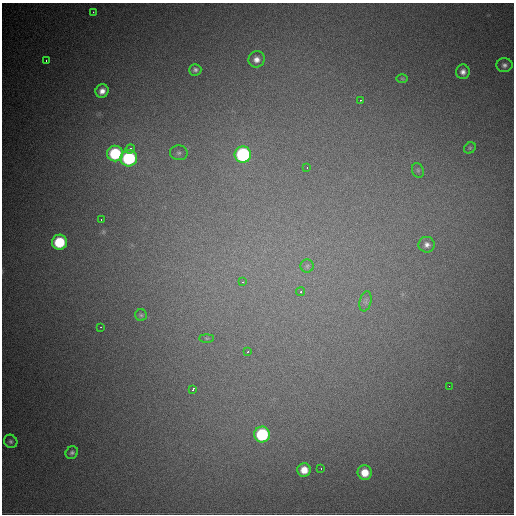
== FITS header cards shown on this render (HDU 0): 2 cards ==
NAXIS1  =                  512
NAXIS2  =                  512

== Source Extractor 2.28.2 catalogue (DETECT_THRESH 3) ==
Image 512 x 512 px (HDU 0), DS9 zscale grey, 1 PNG px = 1 image px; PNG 516 x 516 px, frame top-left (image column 1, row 512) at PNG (2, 3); each listed source drawn as its Kron ellipse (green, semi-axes under 4 px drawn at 4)
Background 1700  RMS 39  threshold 118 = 3 sigma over >= 5 px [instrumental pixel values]
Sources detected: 36; all 36 listed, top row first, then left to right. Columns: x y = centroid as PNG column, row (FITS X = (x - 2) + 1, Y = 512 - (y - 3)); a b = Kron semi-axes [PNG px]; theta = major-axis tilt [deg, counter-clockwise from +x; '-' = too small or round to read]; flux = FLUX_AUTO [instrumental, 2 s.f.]
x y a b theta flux
93 12 3 2 - 2800
256 59 8 8 - 17000
46 60 3 2 - 4000
504 65 8 7 - 9400
195 70 6 6 - 7800
463 72 7 6 - 13000
402 78 6 3 -1 2900
102 91 7 6 - 18000
361 100 3 2 - 3900
470 148 6 5 - 4400
130 149 5 3 - 15000
115 153 8 8 - 170000
179 153 9 7 -5 8700
243 154 8 8 - 330000
129 158 8 8 - 250000
307 168 3 3 - 2000
418 170 7 5 -69 6300
101 220 3 2 - 3300
59 242 7 7 - 120000
427 245 8 8 - 11000
307 266 6 6 - 6700
242 282 3 3 - 2800
301 292 4 4 - 5000
366 301 10 6 77 9200
141 315 6 5 - 4700
101 327 3 2 - 2600
207 338 7 4 0 4400
247 352 3 3 - 3100
449 386 3 2 - 2200
193 389 4 3 - 9500
262 434 8 8 - 210000
11 441 7 6 - 7100
72 453 6 5 - 6800
321 468 3 2 - 5900
304 470 6 6 - 32000
365 473 7 7 - 41000